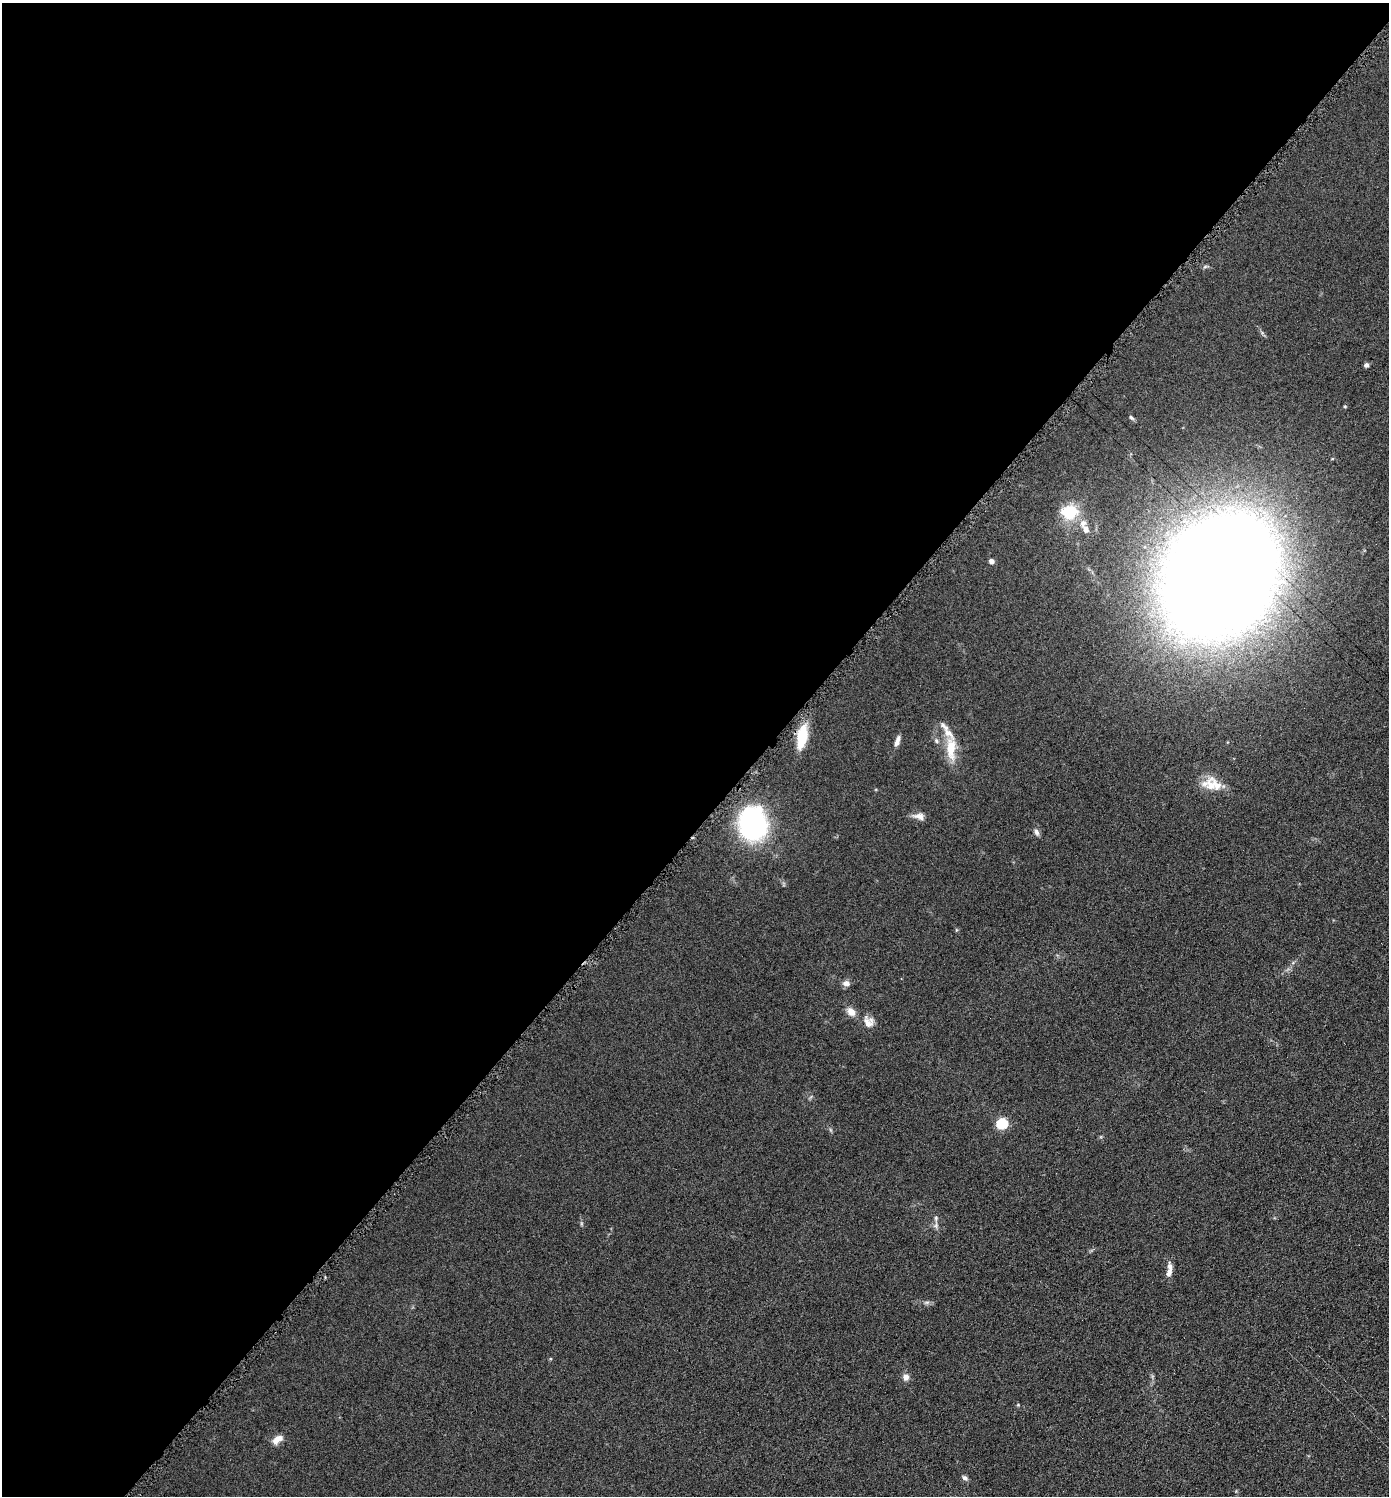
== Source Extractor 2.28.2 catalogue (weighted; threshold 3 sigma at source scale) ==
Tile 5 of 4 x 4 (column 1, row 2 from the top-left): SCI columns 152-1538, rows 2997-4490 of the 5993 x 5990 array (HDU 1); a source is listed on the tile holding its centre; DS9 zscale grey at full resolution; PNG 1391 x 1498 px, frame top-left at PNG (2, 3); no overlay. Shown black and unused: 55% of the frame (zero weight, under 4 of 8 exposures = <1% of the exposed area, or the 3 px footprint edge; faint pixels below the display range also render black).
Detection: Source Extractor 2.28.2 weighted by HDU 2 'WHT'; one run over the whole footprint, this tile lists its part. Background 0.0898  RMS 0.0077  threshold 0.0314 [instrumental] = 3 sigma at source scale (4.09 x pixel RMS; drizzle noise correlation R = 1.36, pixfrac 0.8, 0.05/0.05 arcsec/px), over >= 5 px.
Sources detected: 32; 6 inside a brighter listed object's ellipse — not listed separately; the other 26 listed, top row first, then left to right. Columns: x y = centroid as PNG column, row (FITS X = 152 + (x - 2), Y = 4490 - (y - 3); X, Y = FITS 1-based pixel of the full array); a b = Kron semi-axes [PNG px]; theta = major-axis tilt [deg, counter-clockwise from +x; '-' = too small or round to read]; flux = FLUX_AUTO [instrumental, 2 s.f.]
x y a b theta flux
1205 267 6 4 3 1.2
1366 365 5 5 - 1.9
1131 418 8 4 -41 1.2
1070 512 20 16 2 24
1086 529 10 7 -69 3.9
991 561 6 5 - 2.8
1220 577 75 61 54 2800
802 737 27 11 80 22
897 741 14 6 70 3.6
936 741 7 5 -69 1.6
951 748 35 11 -89 17
1216 785 33 11 -52 11
919 816 13 9 -7 4.6
752 824 24 20 -88 150
1036 832 10 6 -68 2.2
846 983 9 7 0 3.7
851 1012 11 8 -45 6.1
868 1022 13 11 -75 6.7
1002 1123 5 5 - 68
936 1218 7 5 -83 1.5
1169 1273 12 7 71 3.7
927 1302 7 4 18 1.4
906 1377 8 8 - 3.6
1018 1405 5 4 - 0.7
277 1439 15 8 37 5.6
965 1478 9 6 -44 1.8